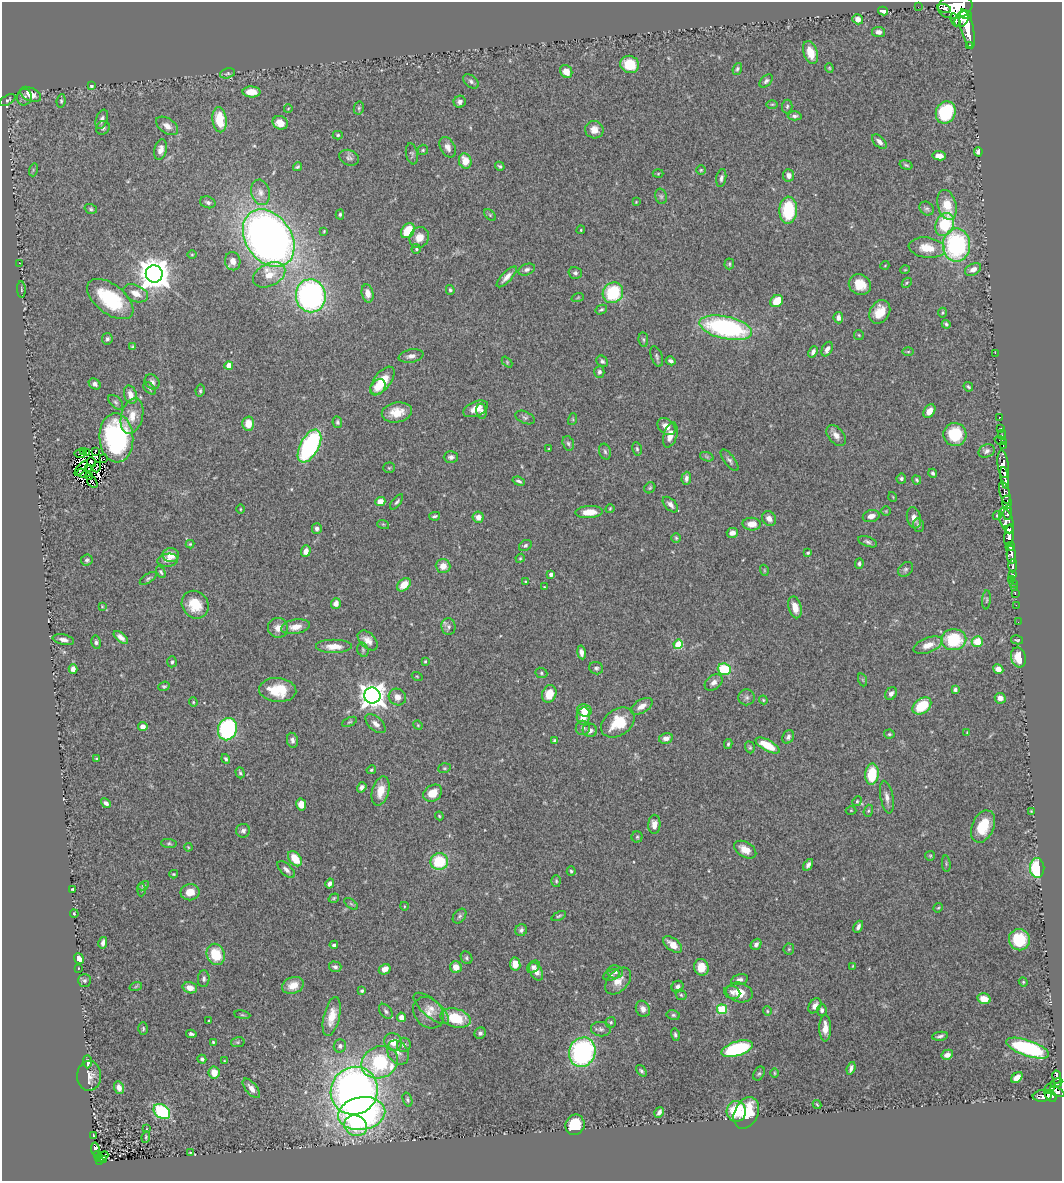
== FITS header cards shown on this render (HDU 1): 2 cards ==
NAXIS1  =                 1060
NAXIS2  =                 1179

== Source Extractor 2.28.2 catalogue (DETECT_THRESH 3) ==
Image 1060 x 1179 px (HDU 1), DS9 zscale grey, 1 PNG px = 1 image px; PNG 1064 x 1183 px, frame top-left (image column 1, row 1179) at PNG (2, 2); each listed source drawn as its Kron ellipse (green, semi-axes under 4 px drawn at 4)
Background 0.638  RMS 0.039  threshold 0.118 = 3 sigma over >= 5 px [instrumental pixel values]
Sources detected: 454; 7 with non-positive FLUX_AUTO (blend fragments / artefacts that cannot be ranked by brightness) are neither listed nor drawn; the other 447 listed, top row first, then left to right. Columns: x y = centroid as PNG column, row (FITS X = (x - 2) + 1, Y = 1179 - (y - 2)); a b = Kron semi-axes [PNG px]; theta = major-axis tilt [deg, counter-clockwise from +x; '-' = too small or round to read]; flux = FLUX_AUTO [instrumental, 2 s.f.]
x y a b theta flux
955 6 17 11 8 6900
918 7 2 2 - 10
944 8 7 3 -14 520
883 11 5 4 - 10
966 15 6 4 -15 1300
858 19 5 5 - 15
962 19 9 6 52 2400
955 20 7 3 -69 690
967 29 20 6 -76 4300
879 32 6 5 - 12
970 45 3 3 - 99
810 53 11 7 -71 44
630 64 9 8 - 77
829 68 4 4 - 2.9
737 69 6 4 69 5.2
566 71 7 6 - 25
227 73 8 5 14 5
471 81 9 5 -40 7.6
766 81 8 5 45 6.4
91 86 4 4 - 4.8
251 92 9 5 -1 39
30 94 11 6 -26 32
24 97 8 7 - 11
7 100 9 4 30 6
61 101 6 4 83 4.8
460 102 6 6 - 10
772 104 6 4 0 3.3
787 106 7 5 85 5
359 108 6 5 - 4.9
288 109 4 3 - 1.9
946 112 11 9 67 160
795 116 7 4 3 6.3
102 119 10 6 71 12
219 120 12 7 -83 74
280 123 8 6 -23 33
167 126 12 7 -35 19
103 128 7 6 - 7.3
594 130 9 8 - 19
338 135 5 4 - 4.2
879 142 9 5 -43 13
448 147 11 7 -62 15
161 150 11 6 76 17
423 150 5 5 - 4
978 152 5 4 - 8.7
412 154 11 6 -79 6.3
939 156 6 4 -7 24
349 158 10 7 -23 8.4
465 161 7 6 - 39
906 165 7 4 -16 4.1
500 166 5 4 - 3.9
297 167 4 3 - 3.8
33 170 6 4 73 4
701 170 4 4 - 3.1
658 174 5 3 - 2.4
789 175 6 5 - 13
721 178 9 5 81 7.6
260 192 13 9 -76 18
661 196 8 5 -74 5.9
208 202 8 5 -18 8.1
636 202 3 2 - 1.9
947 205 15 9 -76 57
91 209 6 4 -18 4.5
927 209 8 6 -41 6.6
788 210 13 8 87 140
340 214 5 4 - 4.6
490 215 7 4 -46 4.1
945 224 12 9 66 130
581 230 4 3 - 2.7
324 231 3 2 - 2.2
408 231 8 6 54 71
419 237 11 9 59 27
269 238 31 22 -55 2100
956 245 17 13 90 360
927 248 18 10 -8 50
416 249 5 4 - 3.6
192 254 5 3 - 2.6
233 261 9 7 -78 20
19 264 4 2 - 1.9
729 264 5 5 - 3.8
885 265 4 3 - 2
973 269 8 5 28 16
527 270 8 5 22 8.4
905 270 5 3 - 2
575 273 6 5 - 6.7
154 274 8 8 - 5100
269 275 17 11 27 40
507 277 13 5 46 17
907 283 5 3 - 2.9
860 285 11 10 - 47
21 289 8 3 -86 3.9
450 290 5 4 - 4.6
136 293 13 8 -24 26
368 293 9 5 -78 21
613 293 11 10 - 150
311 296 16 15 - 670
578 297 6 4 20 3.2
110 299 27 14 -37 170
777 301 7 5 42 50
601 310 6 4 29 4.7
880 312 12 9 59 44
943 313 5 4 - 3.3
838 318 6 4 -84 10
946 324 4 3 - 5.2
726 328 27 11 -13 480
859 335 5 5 - 3.7
107 339 6 5 - 5.8
643 339 7 4 -83 5
133 347 4 3 - 4.7
827 349 8 5 63 14
813 352 6 4 66 8.8
908 352 5 3 - 2.8
995 353 2 2 - 64
411 356 12 6 11 14
657 356 11 5 -71 6.8
602 361 6 5 - 6
671 361 5 3 - 6.5
507 362 6 4 -47 2.9
229 365 4 4 - 43
599 372 6 5 - 6.7
382 381 16 8 52 75
152 382 8 6 -49 9.9
95 384 6 5 - 8.7
378 387 9 6 48 21
968 387 5 3 - 4.4
150 388 7 4 -46 4.8
200 391 6 4 79 4.4
130 395 9 6 -72 20
116 402 9 5 -44 6.4
476 409 13 7 22 30
482 411 8 5 -80 7.5
929 411 7 5 57 24
397 412 15 10 10 42
132 416 18 10 75 38
525 417 10 6 -25 6.8
1000 417 2 2 - 12
573 419 6 4 73 2.9
337 422 6 5 - 5.3
248 424 7 6 - 37
666 427 10 7 -40 21
1001 428 3 2 - 10
955 434 11 11 - 110
670 435 13 6 73 27
836 435 12 7 -50 17
1002 435 5 2 - 24
116 438 24 17 -86 360
1001 441 6 2 -19 34
568 443 7 5 -72 5.5
1003 445 3 2 - 35
309 446 18 9 62 380
549 449 3 2 - 2.2
637 449 7 4 -80 4.9
83 451 2 2 - 4.2
95 451 3 2 - 1.3
987 451 8 6 26 10
87 452 3 2 - 4.7
605 452 8 5 -72 6
80 454 6 2 -3 6
451 457 7 5 0 9.2
707 457 7 4 -19 5
104 458 3 2 - 1.3
730 460 13 5 -53 8.3
91 462 5 2 - 1.9
1003 464 14 5 -83 2200
97 467 5 2 - 4.1
81 468 9 4 50 7
389 468 5 5 - 3.7
88 469 3 2 - 2.4
82 473 4 2 - 7.7
933 473 4 4 - 5.4
90 476 2 2 - 2.8
686 478 6 5 - 9.2
1005 478 11 4 -81 2200
901 479 5 5 - 5.9
917 480 5 3 - 3.9
519 481 6 3 -20 5.4
92 482 7 2 -55 3.7
650 488 6 5 - 3.8
1005 493 11 5 -74 860
893 497 5 3 - 1.9
380 501 5 4 - 23
397 502 9 4 52 5.6
1007 502 6 5 - 700
670 505 9 5 -46 12
610 508 4 3 - 2.8
240 509 4 3 - 2.4
886 511 5 5 - 3.1
589 512 13 6 3 39
1008 512 7 4 85 460
997 515 5 4 - 3.2
435 516 5 2 - 5
871 516 8 6 15 16
478 517 5 5 - 18
914 518 10 7 -78 17
769 519 8 6 -53 15
1006 521 13 6 -71 1900
383 524 6 3 -18 2.8
752 524 9 6 -3 28
918 525 7 5 -75 5.7
317 529 5 5 - 9.3
1009 529 4 2 - 940
732 533 5 5 - 12
1009 535 11 4 81 2600
676 538 5 5 - 3.8
868 542 10 5 -20 7.2
190 544 4 4 - 2.7
525 545 7 5 33 5.5
1010 546 5 4 - 870
306 551 6 5 - 19
808 553 4 4 - 3.4
171 555 8 7 - 32
1011 555 9 4 -87 1500
520 558 5 4 - 3.1
87 560 6 5 - 5.2
168 560 10 6 7 13
859 564 5 4 - 5.6
443 566 7 7 - 28
1013 566 6 3 88 290
906 569 8 6 45 7.4
764 570 5 3 - 2.5
161 572 6 4 -61 4.9
551 574 4 3 - 12
1013 574 3 3 - 200
148 578 9 4 34 5.3
1012 579 2 2 - 11
525 582 3 2 - 2.6
1014 584 3 3 - 72
404 585 8 5 42 40
544 587 2 2 - 1.5
1015 588 2 2 - 10
1015 594 3 2 - 30
986 600 9 4 85 4.7
336 603 5 5 - 16
195 605 14 12 -51 66
1016 605 2 2 - 7.2
102 606 3 2 - 2
795 607 11 6 -75 29
1018 622 2 2 - 9
295 627 14 7 11 26
448 627 8 7 - 10
278 628 10 10 - 18
121 637 8 4 -40 13
63 640 11 5 -12 13
368 640 12 7 -44 19
954 640 12 10 4 150
1017 640 6 3 -13 3.2
96 642 6 4 -78 6.1
977 642 5 5 - 61
678 644 5 4 - 110
928 645 15 7 21 29
334 646 18 7 0 34
363 650 7 5 -74 4.8
581 652 7 4 -79 12
1018 657 10 7 -76 41
425 661 3 3 - 3.2
172 662 5 4 - 4.6
596 668 7 6 - 6
73 669 5 4 - 12
724 669 6 5 - 140
998 669 5 4 - 22
541 673 6 5 - 4.8
417 676 5 3 - 2.2
863 680 6 4 -71 3.6
714 682 10 7 38 14
164 686 6 4 20 4
278 690 18 12 -4 81
955 690 4 3 - 6.3
549 694 9 7 71 46
891 694 7 5 57 10
372 696 8 8 - 2600
397 697 9 8 - 18
747 697 8 8 - 9.8
1000 698 5 5 - 17
763 700 4 3 - 2.7
193 702 4 4 - 2.9
642 706 12 6 31 21
922 706 10 7 37 98
584 710 7 6 - 43
583 716 9 6 79 46
349 722 8 4 25 4.2
618 722 18 13 35 79
376 724 12 6 -42 14
418 725 5 4 - 2.7
143 726 5 4 - 16
583 728 7 7 - 7.5
227 729 11 9 70 340
590 730 7 6 - 12
967 732 3 3 - 1.6
889 734 5 4 - 3.9
788 737 7 5 60 8
666 738 7 5 12 15
292 740 7 5 -78 9.1
555 740 4 3 - 5.7
728 744 5 3 - 4.3
767 745 13 5 -29 60
750 747 6 4 -70 3.8
97 758 4 3 - 3.1
226 759 5 3 - 5.2
444 768 6 5 - 3.9
371 770 5 4 - 3.7
240 773 5 4 - 4
872 774 10 6 84 85
362 787 5 4 - 7.5
380 791 15 8 75 36
433 793 10 8 34 41
887 797 16 6 -80 16
857 801 5 4 - 3.7
106 803 5 4 - 10
301 804 6 5 - 37
851 810 5 3 - 2.5
868 811 6 4 71 3.7
1032 811 4 3 - 3
439 816 4 3 - 2.5
654 824 9 6 87 18
983 826 17 11 66 82
243 831 7 7 - 9.5
637 837 5 5 - 3.8
169 843 8 4 -4 4.4
188 847 4 3 - 2.4
745 850 12 7 -30 32
930 856 5 4 - 3.1
295 859 8 5 -51 53
439 862 9 8 - 110
946 864 8 3 -85 4
808 865 6 4 58 9.9
1037 868 10 7 -89 170
286 870 11 5 -43 10
571 871 5 4 - 4.2
174 874 4 3 - 2.8
556 881 6 5 - 3.9
330 884 5 4 - 10
143 886 6 4 27 4.1
72 889 3 3 - 2.7
141 890 6 3 88 3.2
190 892 9 8 - 33
334 898 5 3 - 3.2
351 904 8 4 -36 4.5
404 906 4 3 - 2.3
938 908 5 4 - 2.9
74 914 4 3 - 3.1
460 916 8 5 52 6.1
559 916 8 3 26 3.7
858 927 6 4 63 8.6
521 930 6 5 - 8
1019 940 11 10 - 110
103 943 6 4 76 9.7
756 944 6 5 - 9.9
334 945 4 3 - 6.9
673 945 11 6 -37 23
789 949 5 5 - 3.7
216 954 11 9 -68 81
466 958 7 5 -57 5.4
79 959 5 4 - 18
515 964 6 5 - 30
853 966 4 2 - 2
335 967 6 5 - 7.1
456 967 6 5 - 30
533 967 7 5 42 7.8
701 967 8 7 - 33
78 968 3 2 - 1.4
385 969 6 5 - 19
536 972 9 6 -61 18
615 972 8 6 -2 9.2
611 975 8 5 17 6.2
204 979 8 6 86 7.8
740 979 8 5 11 8.9
84 980 6 6 - 5.9
618 981 16 10 47 29
1023 982 4 4 - 3.3
293 985 11 8 21 35
136 986 6 4 20 3.3
677 987 6 5 - 10
190 988 7 5 -17 25
362 991 4 4 - 4.4
732 992 8 6 -19 9.3
739 992 13 9 -16 37
681 995 6 5 - 4.4
984 999 7 5 -14 30
815 1006 8 5 56 15
431 1008 22 8 -40 27
643 1009 8 7 - 14
722 1009 5 5 - 160
822 1010 6 4 -76 6.8
386 1011 8 5 -51 6.8
767 1011 5 4 - 3.2
428 1013 17 13 -47 34
242 1015 8 4 -8 3.8
673 1015 7 5 -14 5.1
332 1016 20 8 76 37
401 1017 4 4 - 22
455 1018 15 9 -15 98
209 1021 3 2 - 2.5
611 1022 5 5 - 4.6
825 1028 13 6 90 29
143 1029 6 4 89 4.3
601 1029 10 7 -7 9.2
480 1033 6 5 - 6.5
191 1034 5 4 - 5.9
675 1035 6 4 -75 5.6
940 1036 8 4 9 6.8
213 1042 3 3 - 3.3
238 1042 7 5 11 4.7
393 1042 9 8 - 32
404 1045 7 7 - 8.5
340 1046 6 6 - 6.3
1028 1048 22 8 -19 290
737 1049 16 7 18 240
398 1052 13 10 -56 20
582 1052 15 13 66 480
947 1055 6 5 - 16
202 1059 4 3 - 5.4
224 1061 3 2 - 1.9
87 1062 6 4 -87 16
380 1062 19 15 25 250
851 1068 6 3 71 8.5
641 1071 6 4 -52 4.9
214 1073 6 5 - 35
774 1073 5 3 - 2.5
759 1074 7 5 61 4.8
89 1076 15 12 88 23
1057 1077 6 3 -82 240
1017 1078 6 4 42 27
1057 1083 6 4 32 250
119 1088 6 4 -70 16
251 1088 11 5 -51 16
1050 1088 7 4 46 290
354 1091 24 23 - 1700
1057 1092 8 4 -28 630
1042 1096 9 6 6 240
1051 1096 7 5 -51 300
407 1100 7 4 -71 4.7
817 1104 4 3 - 2.5
162 1111 9 6 -38 190
736 1111 10 9 - 85
659 1112 6 3 59 8.2
746 1113 17 11 63 98
362 1114 23 16 9 670
575 1125 10 9 - 78
356 1126 12 10 -25 100
147 1129 4 2 - 1.9
93 1135 3 2 - 1.3
146 1137 6 4 82 3.7
95 1149 7 4 -81 74
191 1152 4 2 - 2.5
98 1155 4 2 - 11
102 1157 7 3 29 12
104 1159 3 3 - 12
99 1160 3 3 - 54
At the frame edge (FLAGS 8, measured only in part): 1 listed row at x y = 955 6
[7 non-positive-flux detections neither listed nor drawn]